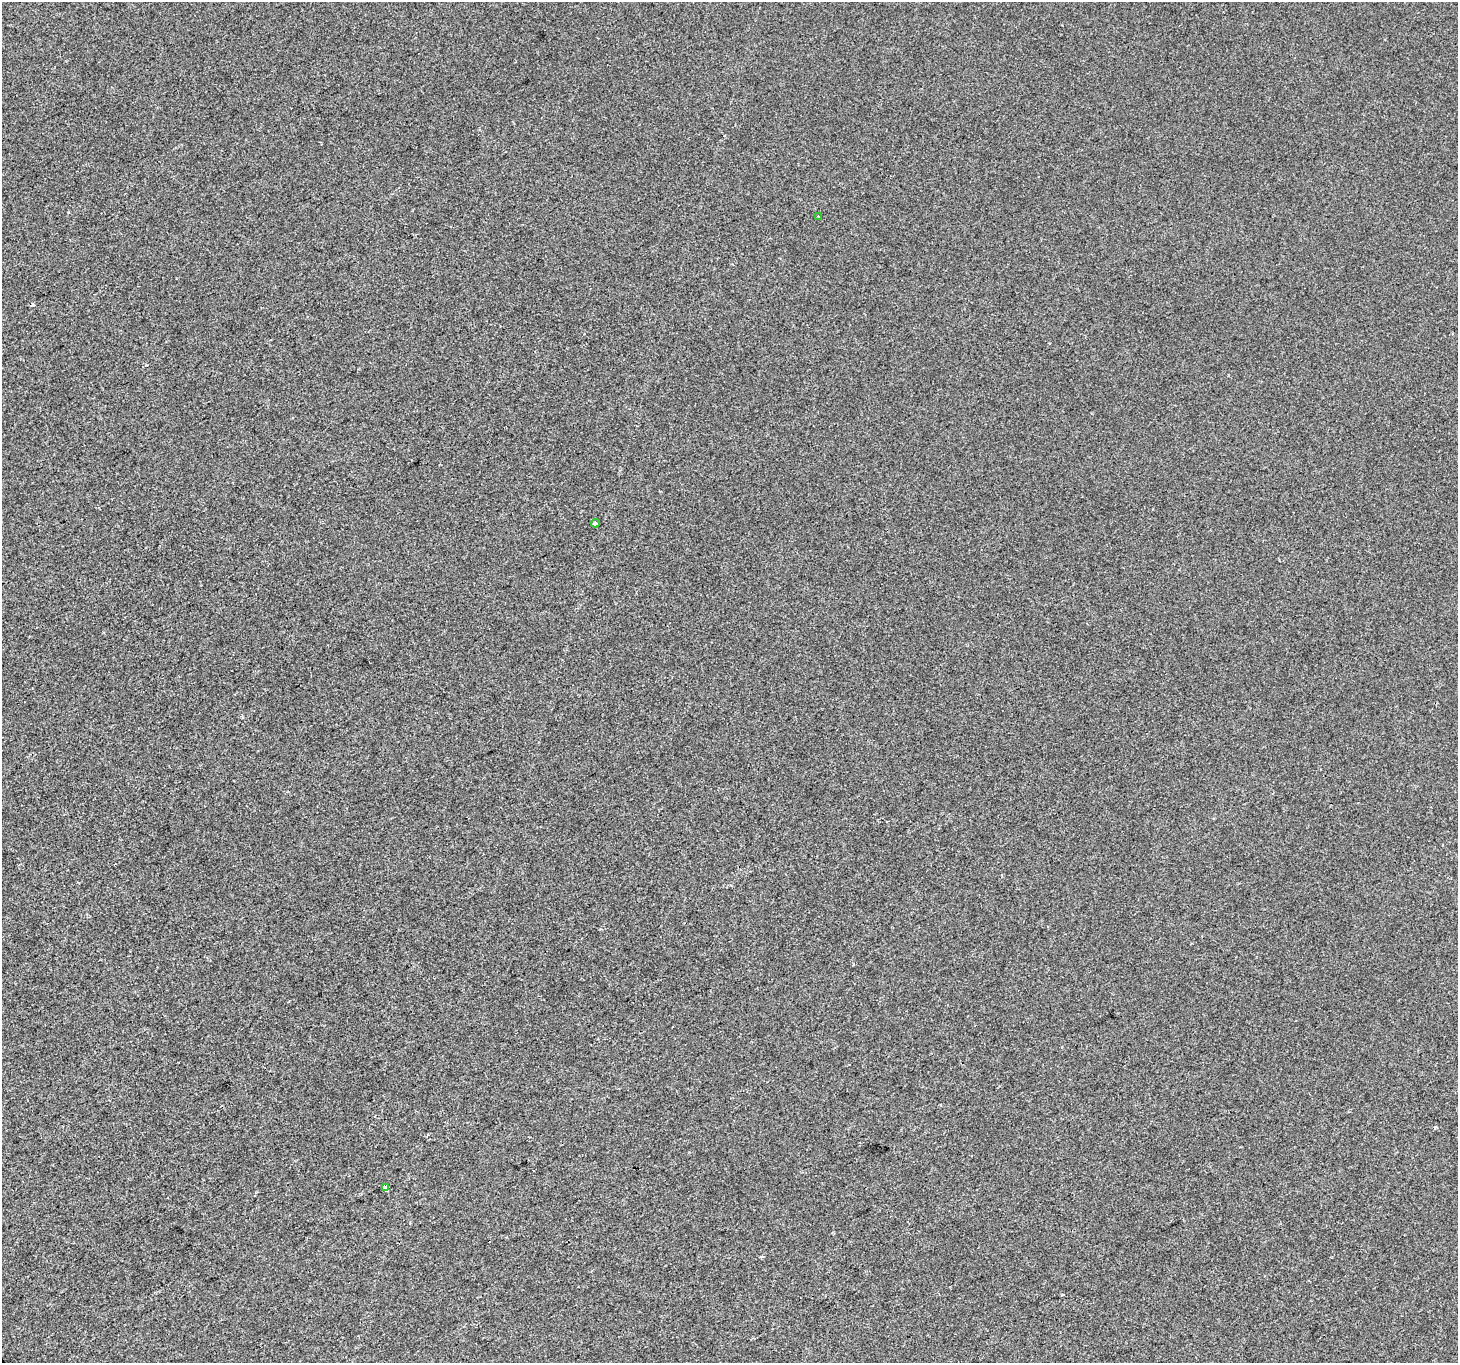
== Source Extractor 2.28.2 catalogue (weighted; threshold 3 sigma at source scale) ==
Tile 7 of 4 x 4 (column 3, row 2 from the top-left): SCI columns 2917-4372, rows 2893-4253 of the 5829 x 5724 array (HDU 1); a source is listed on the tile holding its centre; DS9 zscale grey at full resolution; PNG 1460 x 1365 px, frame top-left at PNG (2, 2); each listed source drawn as its Kron ellipse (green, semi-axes under 4 px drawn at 4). Shown black and unused: <1% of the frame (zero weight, under 2 of 3 exposures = <1% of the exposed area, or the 3 px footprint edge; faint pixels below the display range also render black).
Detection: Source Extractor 2.28.2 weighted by HDU 2 'WHT'; one run over the whole footprint, this tile lists its part. Background -5.90e-04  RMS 0.0042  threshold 0.0187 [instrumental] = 3 sigma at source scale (4.5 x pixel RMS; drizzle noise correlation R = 1.50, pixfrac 1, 0.0396/0.0396 arcsec/px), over >= 5 px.
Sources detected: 4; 1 cosmic-ray / hot-pixel residue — neither listed nor drawn; the other 3 listed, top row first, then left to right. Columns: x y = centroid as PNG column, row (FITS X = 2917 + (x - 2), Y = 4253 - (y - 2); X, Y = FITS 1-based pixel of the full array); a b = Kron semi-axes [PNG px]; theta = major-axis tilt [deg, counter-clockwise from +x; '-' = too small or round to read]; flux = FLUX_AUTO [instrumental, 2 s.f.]
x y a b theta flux
818 216 3 2 - 0.36
595 523 4 4 - 2.1
386 1187 4 4 - 56